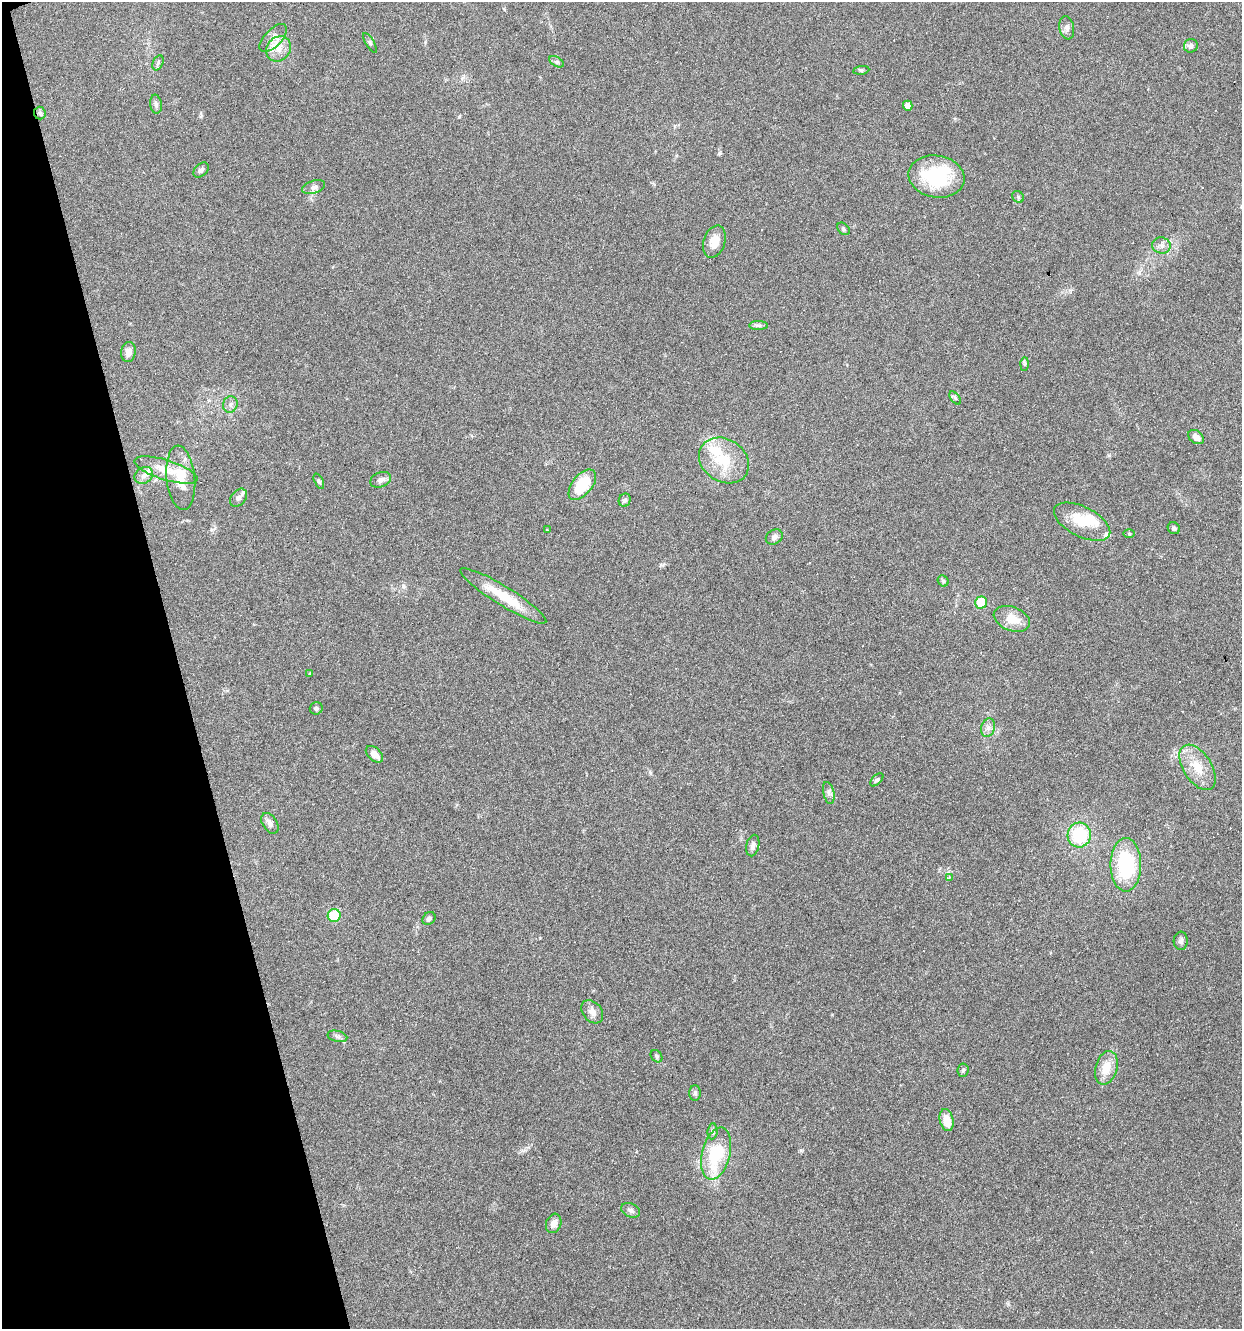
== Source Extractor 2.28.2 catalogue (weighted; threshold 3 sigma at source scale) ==
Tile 5 of 4 x 4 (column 1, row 2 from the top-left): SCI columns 107-1346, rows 2653-3979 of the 5121 x 5305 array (HDU 1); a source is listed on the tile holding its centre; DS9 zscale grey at full resolution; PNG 1244 x 1331 px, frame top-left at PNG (2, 2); each listed source drawn as its Kron ellipse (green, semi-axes under 4 px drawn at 4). Shown black and unused: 14% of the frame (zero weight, under 3 of 6 exposures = <1% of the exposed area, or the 3 px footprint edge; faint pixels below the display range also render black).
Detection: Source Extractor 2.28.2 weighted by HDU 2 'WHT'; one run over the whole footprint, this tile lists its part. Background 0.0684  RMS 0.0041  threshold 0.0167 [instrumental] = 3 sigma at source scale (4.09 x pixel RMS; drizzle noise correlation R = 1.36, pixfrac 0.8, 0.0396/0.0396 arcsec/px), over >= 5 px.
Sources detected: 80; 1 inside a brighter object's white glare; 7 cosmic-ray / hot-pixel residue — neither listed nor drawn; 4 inside a brighter listed object's ellipse — not listed separately; the other 68 listed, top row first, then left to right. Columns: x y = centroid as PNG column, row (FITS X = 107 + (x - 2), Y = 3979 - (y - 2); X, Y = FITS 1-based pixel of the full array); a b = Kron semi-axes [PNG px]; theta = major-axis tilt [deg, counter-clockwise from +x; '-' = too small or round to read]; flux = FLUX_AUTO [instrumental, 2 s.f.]
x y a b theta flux
1067 28 12 7 -79 1.6
273 38 17 8 46 3.2
370 43 11 3 -59 0.55
1191 46 7 6 - 1.4
279 49 13 11 52 4.5
557 62 8 4 -30 0.75
158 63 8 5 65 0.75
861 70 8 4 7 0.57
156 104 9 5 -82 1.1
908 106 5 4 - 2.5
40 113 6 6 - 0.77
201 170 9 6 41 1.1
936 177 28 21 -10 26
314 187 12 6 18 1.5
1018 197 6 5 - 0.68
843 229 7 5 -43 0.65
714 242 16 10 72 4.8
1161 245 9 8 - 1.7
759 325 9 4 -1 0.83
128 352 10 7 82 2.9
1025 364 7 4 88 0.57
955 398 7 4 -53 0.67
230 404 8 7 - 1.3
1196 437 8 6 -36 2.1
724 460 26 21 -33 14
166 470 33 10 -17 7
144 475 10 8 32 1.7
181 478 32 14 -84 8.8
381 480 11 7 21 1.9
319 481 8 4 -65 0.67
582 485 18 10 50 14
238 498 10 7 50 1.8
625 500 7 6 - 1.2
1082 522 30 15 -27 10
1174 528 6 5 - 0.95
547 530 2 2 - 0.32
1129 534 5 3 - 0.41
774 537 9 7 32 1.6
943 581 6 5 - 0.61
503 596 50 9 -32 12
981 603 6 6 - 14
1012 619 19 12 -21 6.6
310 674 4 3 - 0.4
316 708 6 6 - 0.94
988 728 9 7 74 1.6
374 754 10 6 -44 2.6
1197 767 25 14 -57 7.7
877 780 8 4 45 0.63
829 793 11 5 -78 1.2
270 823 11 7 -58 1.8
1079 835 12 11 - 18
753 845 11 6 77 1.7
1126 865 27 15 -90 29
949 877 3 3 - 0.73
334 916 6 6 - 13
429 918 7 6 - 1
1181 941 9 7 87 1.2
592 1012 13 9 -49 2.5
337 1036 10 5 -13 1.1
656 1056 7 5 -50 0.68
1106 1068 17 11 74 6.3
963 1070 7 5 83 0.77
695 1093 8 5 -90 0.92
947 1120 11 7 -76 5
713 1131 8 5 85 0.84
716 1154 26 14 76 21
631 1210 10 6 -23 1.4
554 1223 10 7 71 2.4
Unlisted compact peaks at least as high as the median listed source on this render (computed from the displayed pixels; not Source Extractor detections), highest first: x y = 801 1150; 459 117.